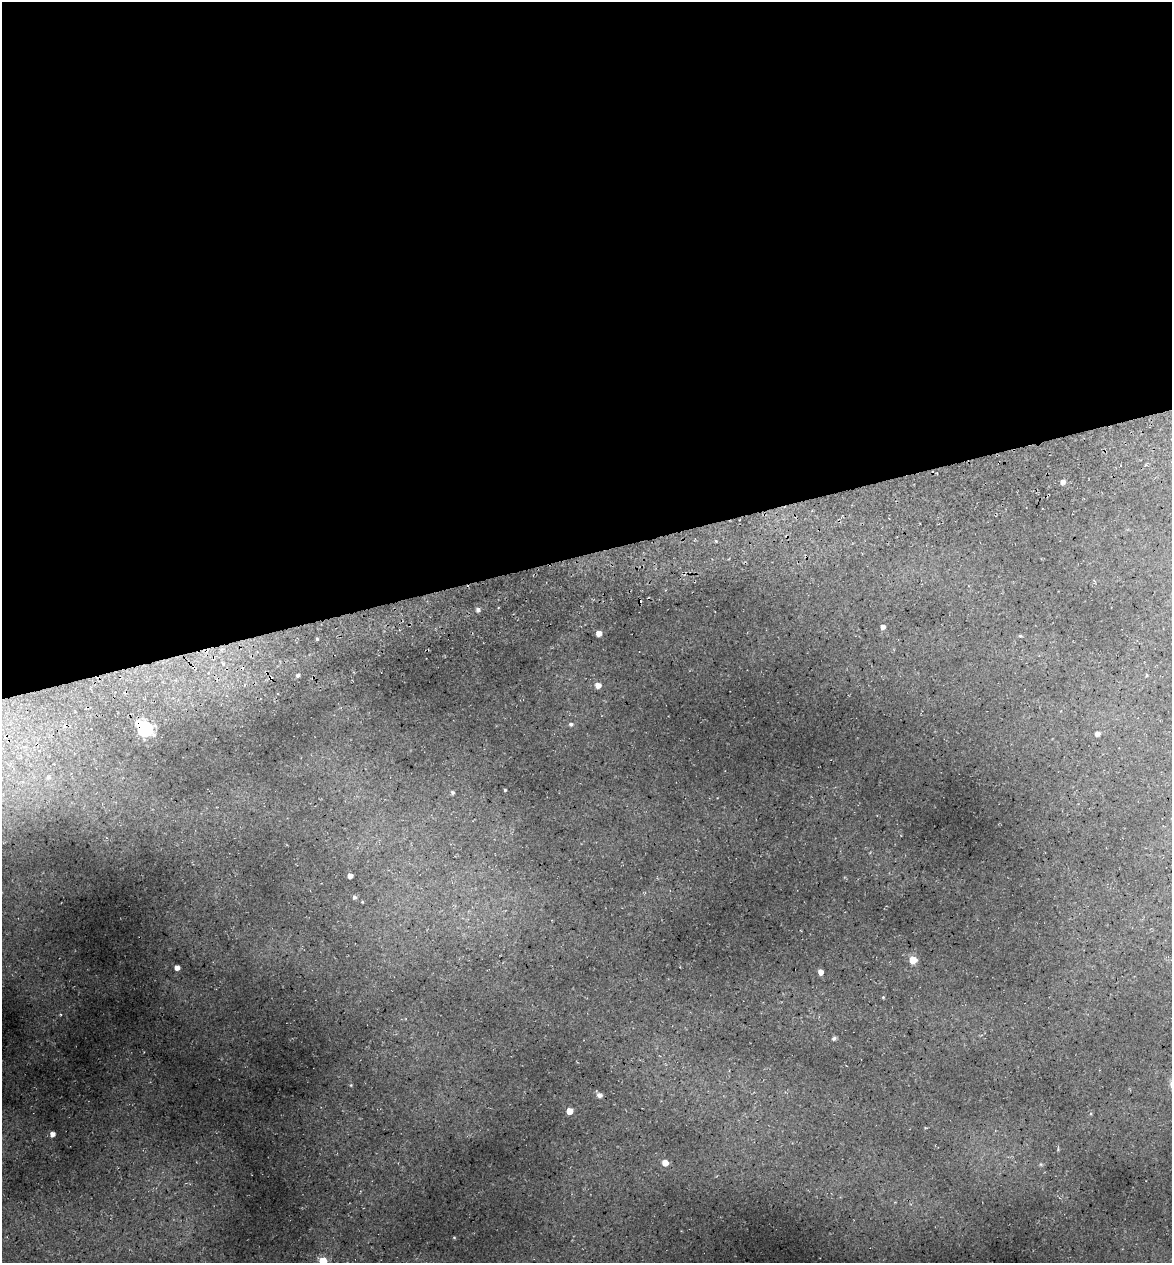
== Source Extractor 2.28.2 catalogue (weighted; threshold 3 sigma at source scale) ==
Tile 2 of 4 x 4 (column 2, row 1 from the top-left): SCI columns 1315-2484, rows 3857-5117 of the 4922 x 5194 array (HDU 1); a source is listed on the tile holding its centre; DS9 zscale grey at full resolution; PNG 1174 x 1265 px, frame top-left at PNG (2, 2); no overlay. Shown black and unused: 44% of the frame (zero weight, under 3 of 5 exposures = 5% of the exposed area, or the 3 px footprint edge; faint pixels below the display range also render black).
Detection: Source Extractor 2.28.2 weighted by HDU 2 'WHT'; one run over the whole footprint, this tile lists its part. Background 0.135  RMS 0.0071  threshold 0.0321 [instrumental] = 3 sigma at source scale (4.5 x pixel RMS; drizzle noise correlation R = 1.50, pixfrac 1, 0.0396/0.0396 arcsec/px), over >= 5 px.
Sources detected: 33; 1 cosmic-ray / hot-pixel residue — not listed; the other 32 listed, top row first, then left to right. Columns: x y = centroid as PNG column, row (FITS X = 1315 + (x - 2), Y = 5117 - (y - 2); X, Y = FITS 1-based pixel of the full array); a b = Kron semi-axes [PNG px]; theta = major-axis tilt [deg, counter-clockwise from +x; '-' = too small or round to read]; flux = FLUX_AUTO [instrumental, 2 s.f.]
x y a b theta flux
1063 482 5 5 - 3
478 610 5 5 - 2.1
883 627 4 4 - 3.4
599 633 4 4 - 5.4
1020 636 4 4 - 0.88
317 639 3 3 - 0.86
223 664 5 3 - 0.86
194 668 9 4 -61 1.6
298 675 4 4 - 1.5
1146 675 5 3 - 0.64
270 678 6 4 21 1.5
598 685 5 5 - 5.6
571 724 6 5 - 1.3
145 729 7 6 - 180
1097 734 4 4 - 3.1
48 777 6 5 - 1.4
505 790 3 3 - 0.82
452 793 5 5 - 1.3
350 876 4 4 - 3.8
354 897 5 5 - 1.6
362 902 3 3 - 0.56
913 960 5 5 - 17
177 968 4 4 - 4.7
820 972 4 4 - 4.6
883 997 4 3 - 0.65
834 1038 5 4 - 1.5
599 1095 6 5 - 2.7
569 1111 5 5 - 9.7
52 1134 5 4 - 3.8
665 1163 5 5 - 6.9
454 1237 5 3 - 0.54
323 1261 5 5 - 17
Overlapping masked pixels (flux is a lower limit): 3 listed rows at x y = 194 668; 270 678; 145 729
Isophote crosses this tile's border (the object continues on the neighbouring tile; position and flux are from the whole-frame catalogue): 1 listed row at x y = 323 1261